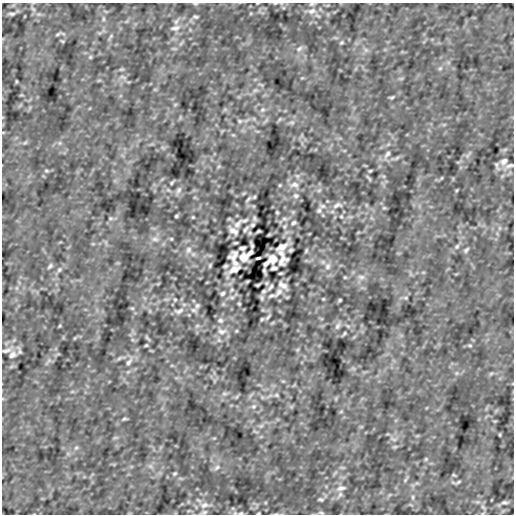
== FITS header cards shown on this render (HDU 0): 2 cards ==
NAXIS1  =                  512
NAXIS2  =                  512

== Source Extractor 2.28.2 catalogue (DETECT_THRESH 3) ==
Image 512 x 512 px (HDU 0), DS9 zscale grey, 1 PNG px = 1 image px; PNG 516 x 516 px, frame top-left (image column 1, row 512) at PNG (2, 3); no overlay
Background -4.90e-07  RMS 1.2e-05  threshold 3.50e-05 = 3 sigma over >= 5 px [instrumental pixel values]
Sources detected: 141; all 141 listed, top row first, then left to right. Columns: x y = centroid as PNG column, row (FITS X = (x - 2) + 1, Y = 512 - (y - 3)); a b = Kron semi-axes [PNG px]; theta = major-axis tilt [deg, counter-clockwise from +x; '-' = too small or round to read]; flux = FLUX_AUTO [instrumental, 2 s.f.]
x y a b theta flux
275 3 5 3 - 6.5e-04
195 4 7 3 -8 8.9e-04
312 11 13 9 22 5.9e-03
12 14 8 4 4 1.4e-03
195 17 7 5 -12 1.3e-03
103 19 6 4 90 1.2e-03
175 28 15 7 12 4.2e-03
58 34 7 4 36 1.0e-03
111 36 6 4 48 1.2e-03
62 41 6 3 -18 6.7e-04
341 42 5 4 - 1.0e-03
299 49 10 6 39 2.9e-03
90 57 5 5 - 9.4e-04
440 68 6 5 - 1.3e-03
122 77 10 4 -23 1.7e-03
16 81 5 3 - 6.7e-04
255 90 7 4 19 1.5e-03
392 97 7 4 13 1.1e-03
263 110 8 5 19 1.7e-03
240 121 6 5 - 1.2e-03
292 122 7 4 0 1.4e-03
387 154 12 6 50 3.1e-03
504 161 9 7 43 2.9e-03
497 165 12 4 -73 1.6e-03
509 166 15 6 16 3.3e-03
46 171 7 3 -8 1.0e-03
370 171 4 3 - 8.6e-04
172 183 6 3 57 9.9e-04
294 185 13 8 5 5.1e-03
179 190 11 5 53 2.4e-03
319 190 6 4 19 1.1e-03
457 190 5 3 - 6.6e-04
296 196 7 6 - 2.0e-03
254 197 5 4 - 8.4e-04
248 199 10 3 48 1.3e-03
337 205 14 7 15 4.2e-03
322 206 8 6 -1 2.4e-03
384 208 6 4 -18 9.9e-04
319 210 7 6 - 1.7e-03
277 212 4 3 - 8.8e-04
176 216 3 3 - 8.5e-04
341 216 5 4 - 8.1e-04
193 217 4 3 - 6.7e-04
110 218 6 4 -11 9.8e-04
254 218 8 5 -76 1.4e-03
284 219 8 4 -8 1.6e-03
244 220 11 5 10 2.5e-03
293 223 5 4 - 1.4e-03
237 224 14 7 48 3.8e-03
252 225 5 4 - 1.3e-03
285 226 6 4 71 1.1e-03
246 229 9 4 49 1.5e-03
233 231 9 4 -37 3.7e-03
258 231 3 2 - 8.7e-04
155 239 11 6 -7 3.1e-03
235 243 4 2 - 8.5e-04
252 245 6 2 -73 1.4e-03
457 246 7 6 - 1.7e-03
282 247 15 7 33 5.1e-03
242 248 6 4 3 1.8e-03
189 250 9 8 - 3.8e-03
291 250 4 3 - 1.1e-03
466 250 8 4 56 1.5e-03
306 251 6 3 64 1.0e-03
250 253 7 4 41 2.3e-03
281 253 8 7 - 2.4e-03
234 256 10 8 41 4.8e-03
243 257 9 8 - 5.6e-03
258 258 4 2 - 1.1e-03
273 259 9 9 - 5.6e-03
282 260 10 8 41 4.8e-03
235 263 8 6 -13 2.2e-03
266 263 6 4 44 2.4e-03
210 265 6 3 64 1.0e-03
50 266 8 4 56 1.5e-03
225 266 4 3 - 1.1e-03
327 266 9 8 - 3.7e-03
274 268 6 4 -6 1.6e-03
234 269 14 7 34 5.2e-03
59 270 7 6 - 1.7e-03
264 271 6 2 -73 1.4e-03
281 273 4 2 - 8.5e-04
361 277 11 6 -7 3.1e-03
258 285 3 2 - 8.7e-04
283 285 9 4 -37 3.7e-03
270 287 9 4 49 1.5e-03
264 291 6 4 31 1.1e-03
279 292 15 6 49 3.8e-03
223 293 5 4 - 1.4e-03
272 296 12 6 14 3.2e-03
232 297 8 4 -8 1.6e-03
406 298 6 4 -11 9.9e-04
323 299 4 3 - 6.7e-04
175 300 5 4 - 8.2e-04
340 300 3 3 - 8.5e-04
239 304 4 3 - 8.8e-04
197 306 7 6 - 1.7e-03
132 308 6 4 -18 9.9e-04
194 310 8 6 -1 2.4e-03
179 311 15 7 15 4.5e-03
268 317 10 3 48 1.3e-03
262 319 5 4 - 8.4e-04
220 320 7 6 - 2.0e-03
59 326 5 3 - 6.6e-04
197 326 6 4 19 1.2e-03
337 326 11 5 53 2.4e-03
222 331 13 8 5 5.1e-03
344 333 6 3 57 9.9e-04
146 345 4 3 - 8.6e-04
470 345 7 4 -8 1.1e-03
6 350 15 6 13 3.7e-03
12 355 11 8 43 4.1e-03
119 358 9 3 45 1.3e-03
129 362 12 6 50 3.1e-03
224 394 7 4 0 1.4e-03
276 395 6 5 - 1.2e-03
253 406 8 5 19 1.7e-03
124 419 7 4 13 1.1e-03
261 426 7 4 19 1.5e-03
500 435 5 3 - 6.5e-04
394 439 10 4 -23 1.7e-03
395 447 7 4 18 1.1e-03
76 448 6 5 - 1.3e-03
426 459 5 5 - 9.4e-04
217 467 10 6 39 2.9e-03
175 474 5 4 - 1.0e-03
454 475 6 3 -18 6.7e-04
405 480 6 4 48 1.2e-03
458 482 7 4 36 1.0e-03
341 488 14 7 12 3.7e-03
340 494 9 5 63 2.1e-03
413 497 6 4 90 1.2e-03
321 499 6 5 - 1.4e-03
504 502 8 4 4 1.4e-03
204 505 13 9 22 5.6e-03
204 512 9 5 16 1.7e-03
235 513 6 4 -17 1.5e-03
241 513 7 5 10 1.5e-03
258 513 3 2 - 8.3e-04
321 513 9 3 -5 1.3e-03
276 514 6 3 18 8.7e-04
At the frame edge (FLAGS 8, measured only in part): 7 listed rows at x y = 275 3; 195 4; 312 11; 509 166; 241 513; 258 513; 276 514